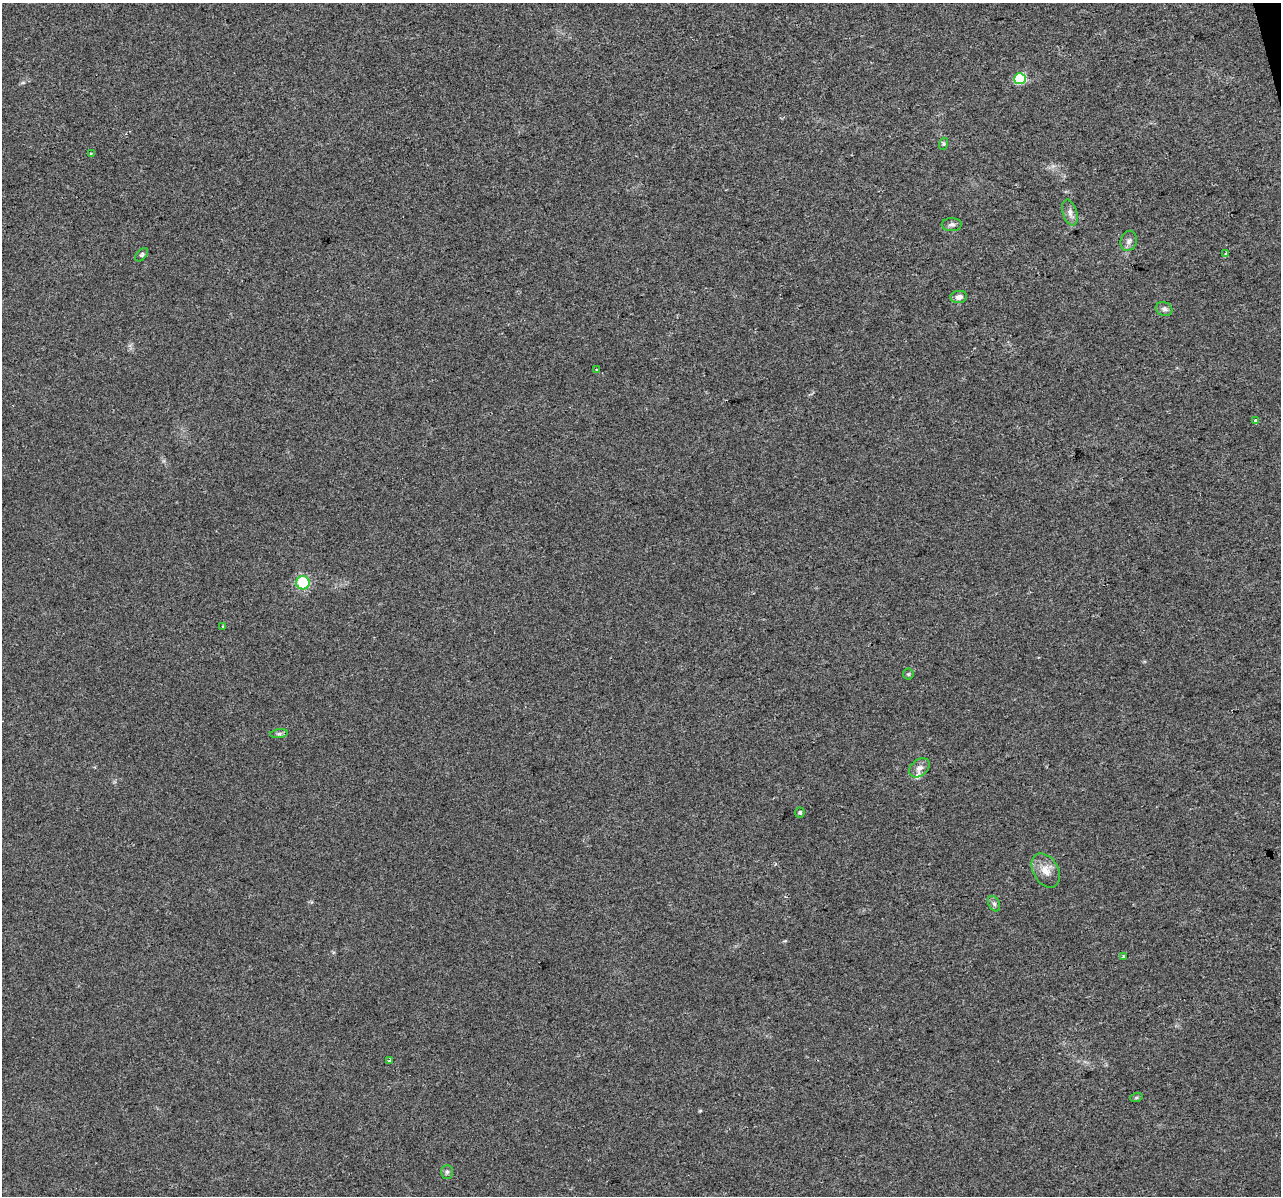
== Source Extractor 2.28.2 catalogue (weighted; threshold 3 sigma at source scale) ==
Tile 10 of 4 x 4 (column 2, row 3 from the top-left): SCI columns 1280-2558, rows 1286-2479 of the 5117 x 4912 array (HDU 1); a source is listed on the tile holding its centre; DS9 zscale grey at full resolution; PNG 1283 x 1198 px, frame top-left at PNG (2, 3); each listed source drawn as its Kron ellipse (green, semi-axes under 4 px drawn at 4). Shown black and unused: <1% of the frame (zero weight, under 2 of 3 exposures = <1% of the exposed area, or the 3 px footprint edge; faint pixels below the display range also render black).
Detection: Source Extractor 2.28.2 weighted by HDU 2 'WHT'; one run over the whole footprint, this tile lists its part. Background 0.0308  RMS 0.0062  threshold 0.028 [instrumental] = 3 sigma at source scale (4.5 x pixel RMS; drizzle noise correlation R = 1.50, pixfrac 1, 0.0396/0.0396 arcsec/px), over >= 5 px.
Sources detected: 25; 1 inside a brighter listed object's ellipse — not listed separately; the other 24 listed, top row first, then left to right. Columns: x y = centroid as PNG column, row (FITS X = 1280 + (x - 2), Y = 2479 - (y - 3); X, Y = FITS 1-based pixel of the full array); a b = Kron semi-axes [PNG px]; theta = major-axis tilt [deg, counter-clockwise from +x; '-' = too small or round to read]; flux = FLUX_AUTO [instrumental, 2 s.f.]
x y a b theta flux
1020 79 6 5 - 46
943 144 6 4 72 0.93
91 153 4 2 - 0.46
1070 213 13 7 -74 3.3
952 225 10 6 -1 1.9
1129 241 10 8 75 2.7
1226 253 3 3 - 1.8
142 255 8 5 46 1.1
959 297 8 6 5 3
1164 309 8 6 -26 1.9
596 369 4 3 - 0.67
1255 420 3 3 - 3.1
303 583 7 6 - 27
223 626 3 3 - 1.1
908 674 5 5 - 0.81
279 734 9 4 8 1.4
919 768 11 8 39 3.6
800 812 5 5 - 0.94
1046 871 18 12 -61 7
994 904 8 5 -62 1.8
1123 956 3 2 - 0.5
389 1060 3 3 - 1.9
1136 1098 6 4 19 0.76
447 1172 7 6 - 1.4